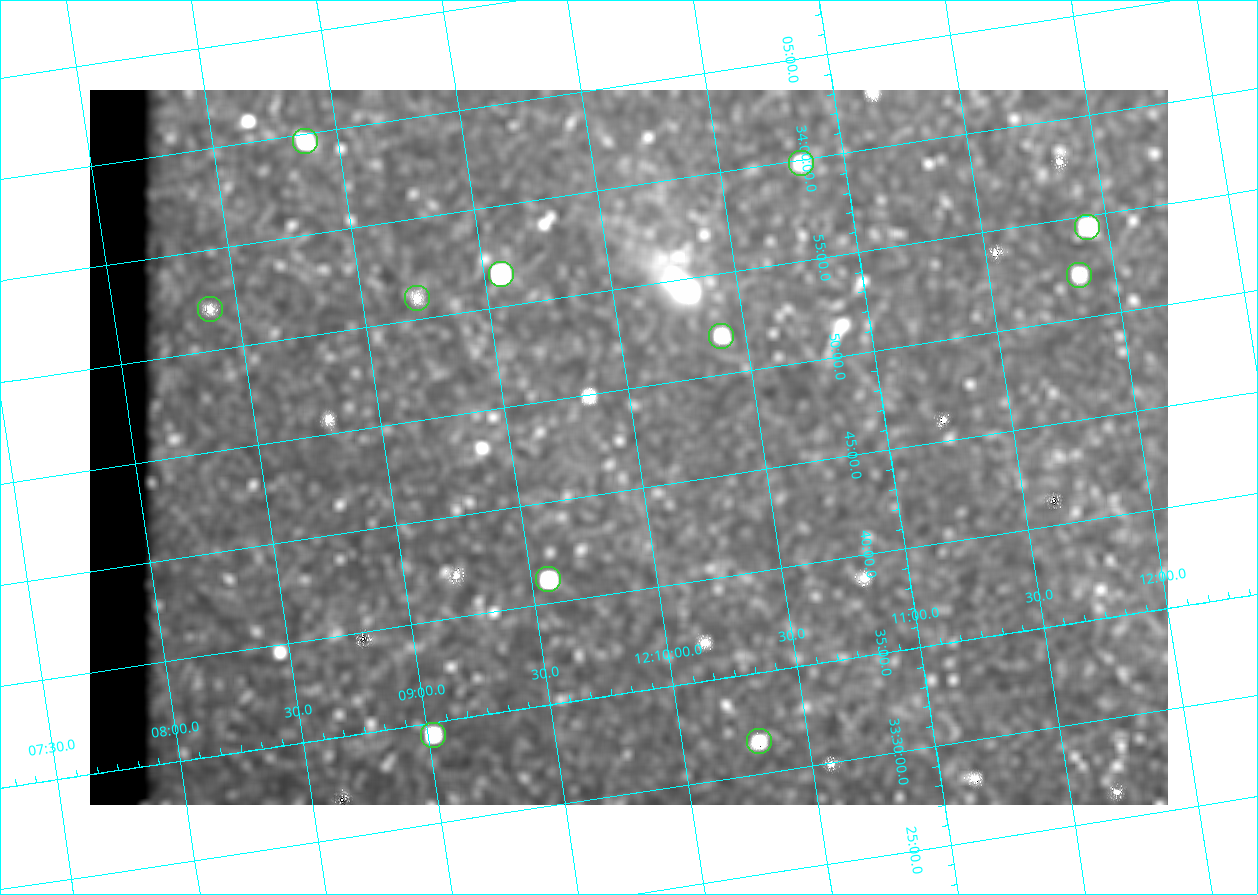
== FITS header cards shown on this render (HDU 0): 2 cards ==
NAXIS1  =                 1078
NAXIS2  =                  715

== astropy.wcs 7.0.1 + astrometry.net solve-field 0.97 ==
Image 1078 x 715 px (HDU 0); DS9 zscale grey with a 90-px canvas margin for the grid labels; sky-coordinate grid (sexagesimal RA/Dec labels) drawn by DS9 from the SOLVED WCS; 11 Tycho-2 reference stars matched to detected sources circled (green)
Header WCS: none
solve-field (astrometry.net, Tycho-2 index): SOLVED blind (the file carries no WCS)
Solved WCS: RA---TAN-SIP/DEC--TAN-SIP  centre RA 12:09:58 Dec +33:47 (182.49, +33.79 deg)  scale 3 arcsec/px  FOV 53.9' x 35.7'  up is +9 deg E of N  parity flipped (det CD > 0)
(file carries no celestial WCS; the grid is the blind solution)
Tycho-2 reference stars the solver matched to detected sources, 11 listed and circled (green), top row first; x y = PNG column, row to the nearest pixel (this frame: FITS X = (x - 90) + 1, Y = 715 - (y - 90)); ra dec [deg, ICRS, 3 dp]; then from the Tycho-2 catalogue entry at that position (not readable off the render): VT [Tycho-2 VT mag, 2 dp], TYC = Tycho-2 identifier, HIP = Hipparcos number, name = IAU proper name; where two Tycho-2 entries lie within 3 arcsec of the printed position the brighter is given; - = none
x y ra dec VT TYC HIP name
305 141 182.217 +34.078 10.97 2529-1713-1 - -
801 163 182.707 +33.997 11.63 2529-1841-1 - -
1087 227 182.981 +33.908 10.81 2529-1789-1 - -
501 274 182.392 +33.944 9.84 2529-1255-1 59276 -
1079 275 182.965 +33.869 12.02 2529-805-1 - -
417 298 182.305 +33.934 12.65 2529-1793-1 - -
210 309 182.097 +33.951 11.96 2529-1435-1 - -
721 336 182.601 +33.865 11.69 2529-1735-1 - -
548 579 182.392 +33.687 10.79 2527-1378-1 - -
433 735 182.255 +33.573 10.77 2527-1252-1 - -
759 741 182.576 +33.526 12.18 2527-1353-1 - -